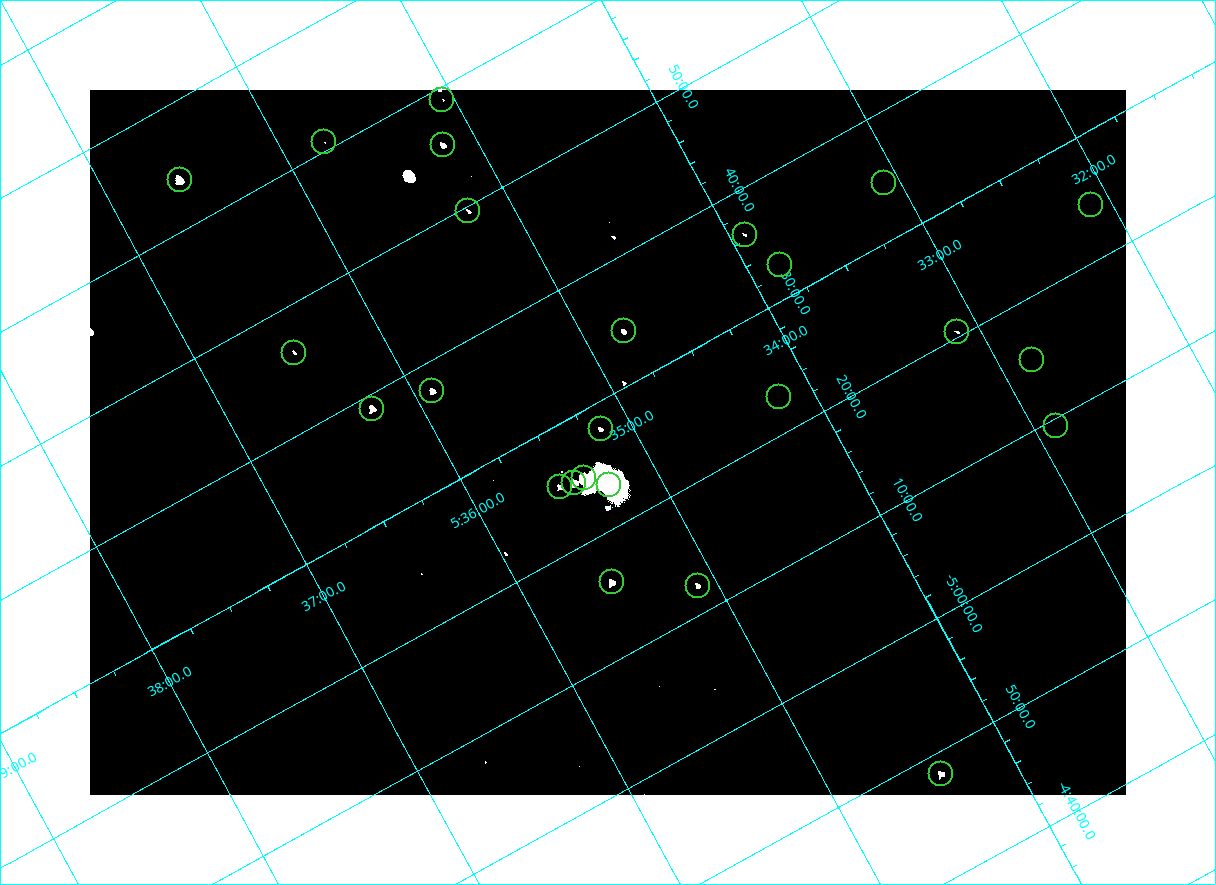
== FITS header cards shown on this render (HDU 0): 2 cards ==
NAXIS1  =                 2072
NAXIS2  =                 1410

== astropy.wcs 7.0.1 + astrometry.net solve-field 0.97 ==
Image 2072 x 1410 px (HDU 0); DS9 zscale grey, zoomed out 1/2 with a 90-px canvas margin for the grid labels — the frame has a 2x2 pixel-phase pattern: the four 2x2 pixel phases sit at different levels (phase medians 80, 80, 80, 140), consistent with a one-shot-colour (mosaic) sensor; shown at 1/2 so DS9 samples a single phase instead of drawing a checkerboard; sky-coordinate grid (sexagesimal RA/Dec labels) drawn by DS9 from the SOLVED WCS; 25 Tycho-2 reference stars matched to detected sources circled (green)
Header WCS: none
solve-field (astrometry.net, Tycho-2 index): SOLVED blind (the file carries no WCS)
Solved WCS: RA---TAN-SIP/DEC--TAN-SIP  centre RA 05:35:10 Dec -05:27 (83.79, -5.44 deg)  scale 2.55 arcsec/px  FOV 88.2' x 59.8'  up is -152 deg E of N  parity flipped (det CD > 0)
(file carries no celestial WCS; the grid is the blind solution)
Tycho-2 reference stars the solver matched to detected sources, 25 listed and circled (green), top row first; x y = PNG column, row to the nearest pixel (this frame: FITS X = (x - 90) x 2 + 1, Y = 1410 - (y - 90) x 2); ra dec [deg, ICRS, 3 dp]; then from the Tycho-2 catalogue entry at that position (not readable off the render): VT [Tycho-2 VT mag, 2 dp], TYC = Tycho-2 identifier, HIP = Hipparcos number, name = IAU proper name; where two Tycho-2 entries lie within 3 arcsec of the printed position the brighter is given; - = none
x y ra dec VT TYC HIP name
442 100 83.765 -5.984 8.95 4778-1377-1 - -
324 142 83.942 -6.013 8.95 4778-1351-1 - -
442 145 83.796 -5.927 7.42 4778-1370-1 - -
180 180 84.147 -6.064 9.24 4778-1416-1 26345 -
884 182 83.271 -5.577 10.70 4774-816-1 - -
1091 204 83.027 -5.407 10.64 4774-422-1 - -
468 211 83.808 -5.827 8.43 4778-1364-1 - -
744 235 83.480 -5.607 8.83 4774-850-1 - -
780 264 83.455 -5.546 10.93 4774-913-1 - -
624 331 83.696 -5.571 8.07 4774-809-1 - -
956 332 83.281 -5.341 8.59 4774-473-1 26021 -
294 353 84.122 -5.770 8.64 4778-1069-1 - -
1032 360 83.207 -5.255 10.70 4774-524-1 - -
432 390 83.975 -5.628 7.32 4778-1369-1 - -
779 397 83.546 -5.382 10.28 4774-846-1 - -
372 408 84.063 -5.648 6.51 4778-1378-1 26314 -
1056 426 83.221 -5.156 10.21 4774-573-1 - -
600 429 83.791 -5.465 8.45 4774-849-1 - -
584 478 83.845 -5.416 5.03 4774-933-1 26235 -
574 482 83.860 -5.417 6.19 4774-934-1 - -
608 485 83.819 -5.390 5.06 4774-931-1 26221 -
560 487 83.881 -5.421 8.46 4774-935-1 - -
612 582 83.881 -5.267 6.87 4774-906-1 26258 -
698 586 83.776 -5.204 7.81 4774-915-1 - -
940 774 83.600 -4.804 6.81 4774-926-1 26137 -